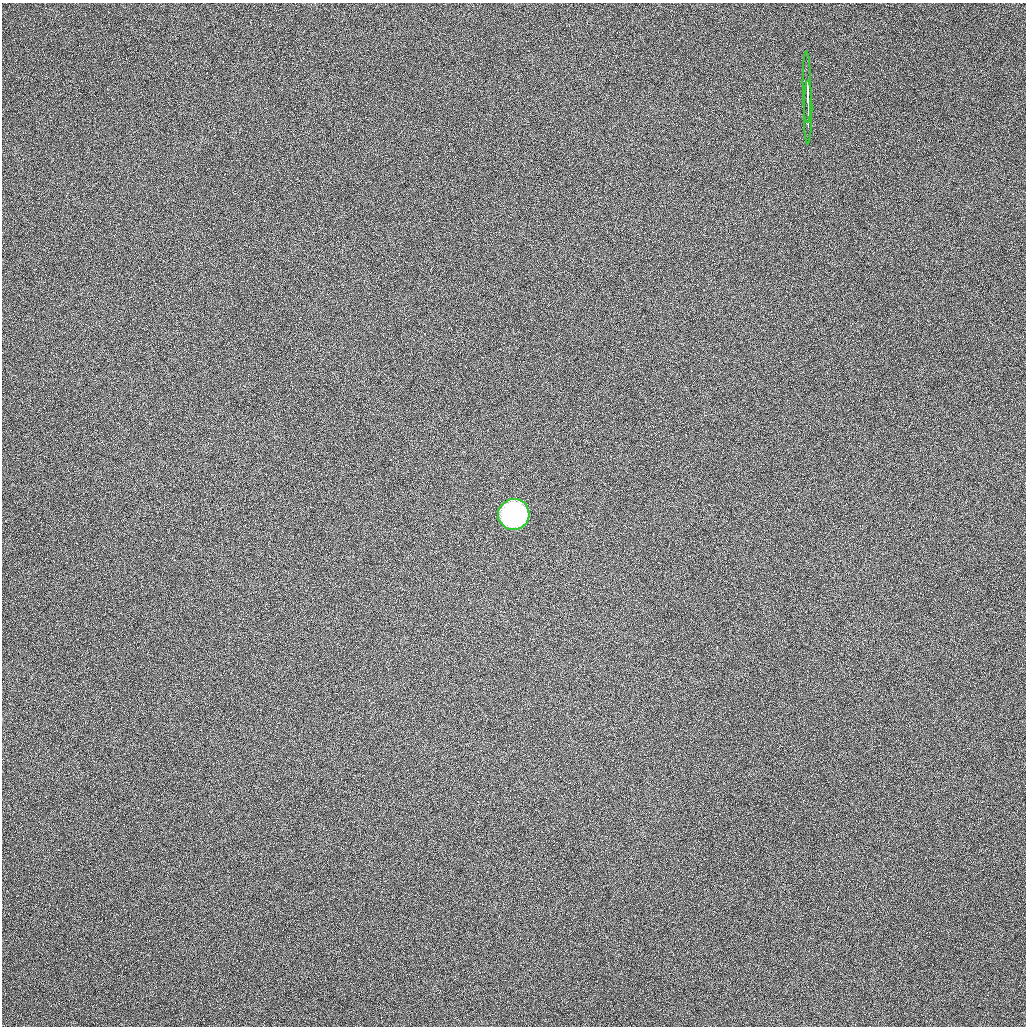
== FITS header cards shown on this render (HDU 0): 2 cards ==
NAXIS1  =                 1024 / length of data axis 1
NAXIS2  =                 1024 / length of data axis 2

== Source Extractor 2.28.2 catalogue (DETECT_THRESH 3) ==
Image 1024 x 1024 px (HDU 0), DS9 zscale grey, 1 PNG px = 1 image px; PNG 1028 x 1028 px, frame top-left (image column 1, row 1024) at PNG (2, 3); each listed source drawn as its Kron ellipse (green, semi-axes under 4 px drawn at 4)
Background 16.9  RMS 4.1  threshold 12.2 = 3 sigma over >= 5 px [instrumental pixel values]
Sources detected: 3; all 3 listed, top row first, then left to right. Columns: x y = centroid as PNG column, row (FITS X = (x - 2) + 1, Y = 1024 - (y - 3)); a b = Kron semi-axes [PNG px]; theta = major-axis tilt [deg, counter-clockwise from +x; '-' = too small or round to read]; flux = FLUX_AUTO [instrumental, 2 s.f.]
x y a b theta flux
807 87 36 3 -89 19000
808 112 31 2 90 33000
514 514 16 15 - 39000